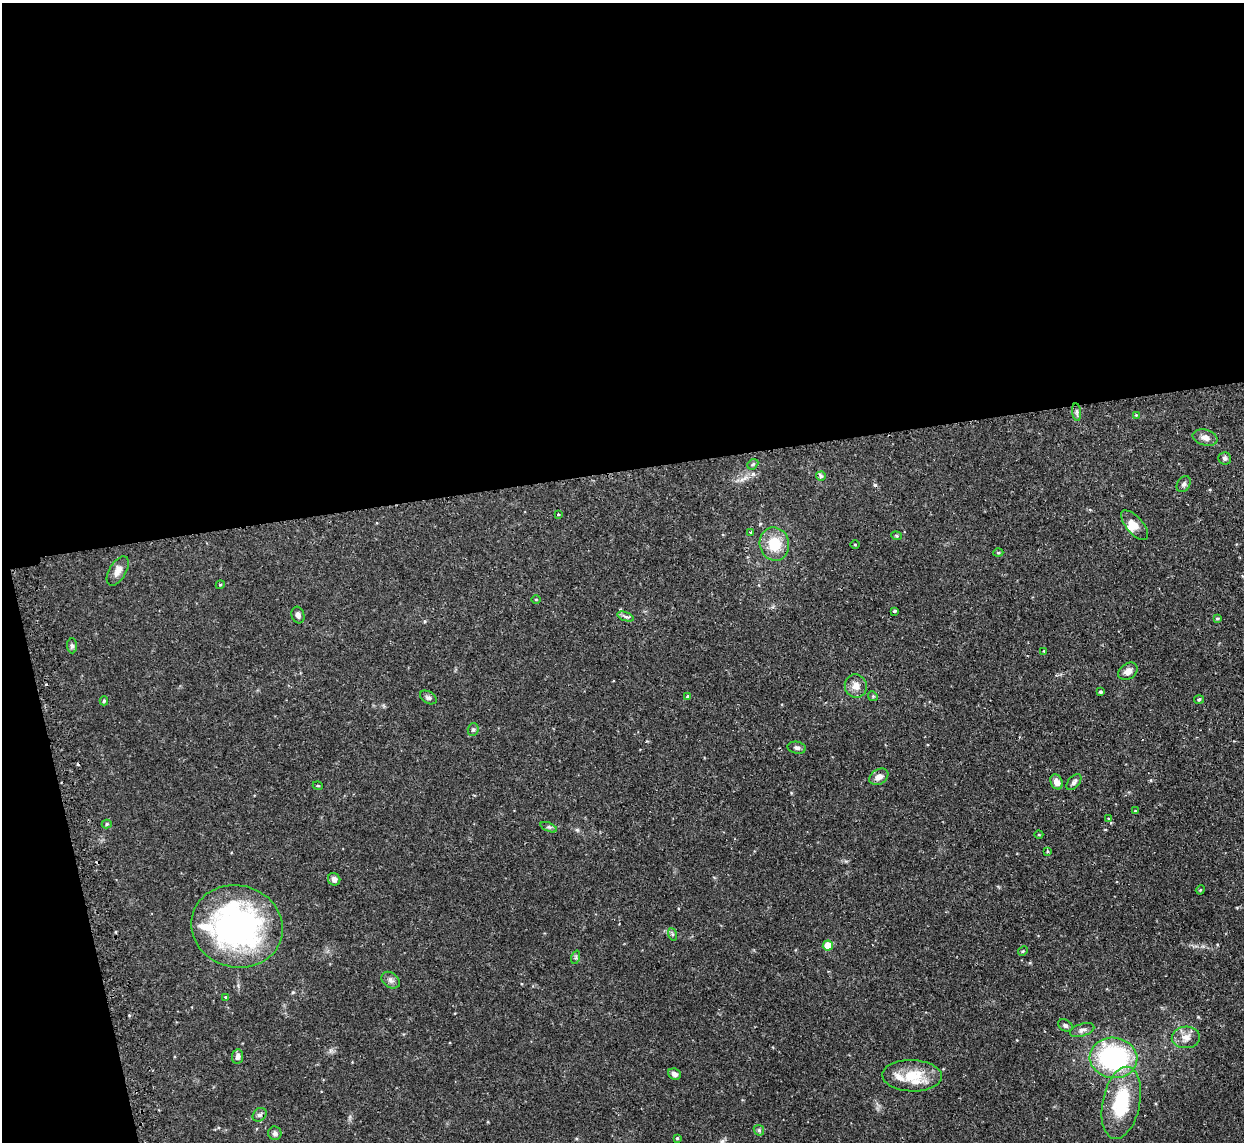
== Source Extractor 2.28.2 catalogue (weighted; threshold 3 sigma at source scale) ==
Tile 1 of 4 x 4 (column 1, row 1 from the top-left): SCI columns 4-1245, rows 3562-4701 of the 5000 x 4970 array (HDU 1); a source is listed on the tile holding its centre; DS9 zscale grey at full resolution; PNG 1246 x 1144 px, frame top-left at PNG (2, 3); each listed source drawn as its Kron ellipse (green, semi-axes under 4 px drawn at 4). Shown black and unused: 44% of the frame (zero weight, under 2 of 3 exposures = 2% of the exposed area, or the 3 px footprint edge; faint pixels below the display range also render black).
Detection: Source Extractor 2.28.2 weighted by HDU 2 'WHT'; one run over the whole footprint, this tile lists its part. Background 0.0761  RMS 0.0042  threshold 0.019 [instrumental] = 3 sigma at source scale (4.5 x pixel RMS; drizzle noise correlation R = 1.50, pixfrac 1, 0.05/0.05 arcsec/px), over >= 5 px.
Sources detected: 72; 3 cosmic-ray / hot-pixel residue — neither listed nor drawn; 5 inside a brighter listed object's ellipse — not listed separately; the other 64 listed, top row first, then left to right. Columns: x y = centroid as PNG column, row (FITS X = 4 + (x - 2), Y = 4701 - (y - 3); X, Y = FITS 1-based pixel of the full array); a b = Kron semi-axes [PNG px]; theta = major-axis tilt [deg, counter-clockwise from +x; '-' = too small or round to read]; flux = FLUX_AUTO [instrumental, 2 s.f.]
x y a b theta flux
1077 412 9 4 -82 1
1136 415 4 4 - 0.37
1205 438 13 8 -15 2.5
1225 458 6 6 - 0.91
753 464 6 4 43 0.63
821 476 5 4 - 1.5
1184 484 9 6 59 1.2
558 515 3 3 - 0.84
1135 525 18 8 -49 3.5
750 532 3 3 - 0.75
896 536 5 4 - 0.45
774 544 17 14 -77 11
855 545 5 3 - 0.34
998 553 5 3 - 0.44
118 571 16 8 59 3.1
220 585 4 3 - 0.4
536 599 5 3 - 0.35
894 611 3 3 - 0.57
298 615 8 6 -72 1.5
626 617 8 3 -19 0.9
1217 618 4 4 - 0.67
72 646 7 5 -88 0.9
1044 651 3 3 - 0.35
1128 671 10 7 35 2.6
856 686 12 11 - 3.5
1101 692 4 4 - 0.89
687 696 4 3 - 0.69
873 696 5 4 - 0.58
428 697 9 6 -30 1.1
1199 700 5 4 - 0.49
104 701 4 4 - 0.65
473 730 6 5 - 0.77
797 748 9 6 -10 1.1
879 777 10 7 33 2.6
1056 782 8 6 -64 2.9
1074 782 9 5 50 1.1
318 786 5 3 - 0.41
1135 811 4 3 - 0.31
1109 819 4 2 - 0.33
107 824 5 4 - 0.63
549 827 9 4 -23 0.85
1039 835 4 3 - 0.32
1047 851 4 3 - 0.51
334 879 6 6 - 1.9
1200 890 5 3 - 0.37
237 926 46 41 -14 110
672 934 6 4 -71 0.62
828 945 5 5 - 9
1023 951 5 4 - 0.46
576 957 7 4 72 0.67
391 980 10 7 -37 1.6
226 997 4 4 - 0.43
1065 1025 7 5 -30 0.98
1082 1030 12 6 19 1.6
1186 1037 14 11 4 3.7
237 1057 7 5 84 1.6
1114 1058 24 20 -7 59
674 1074 6 5 - 1.7
912 1076 30 16 -2 12
1121 1103 37 18 78 25
259 1115 8 6 41 1.1
759 1130 6 4 -45 0.64
275 1133 7 6 - 1.2
677 1138 4 4 - 0.58